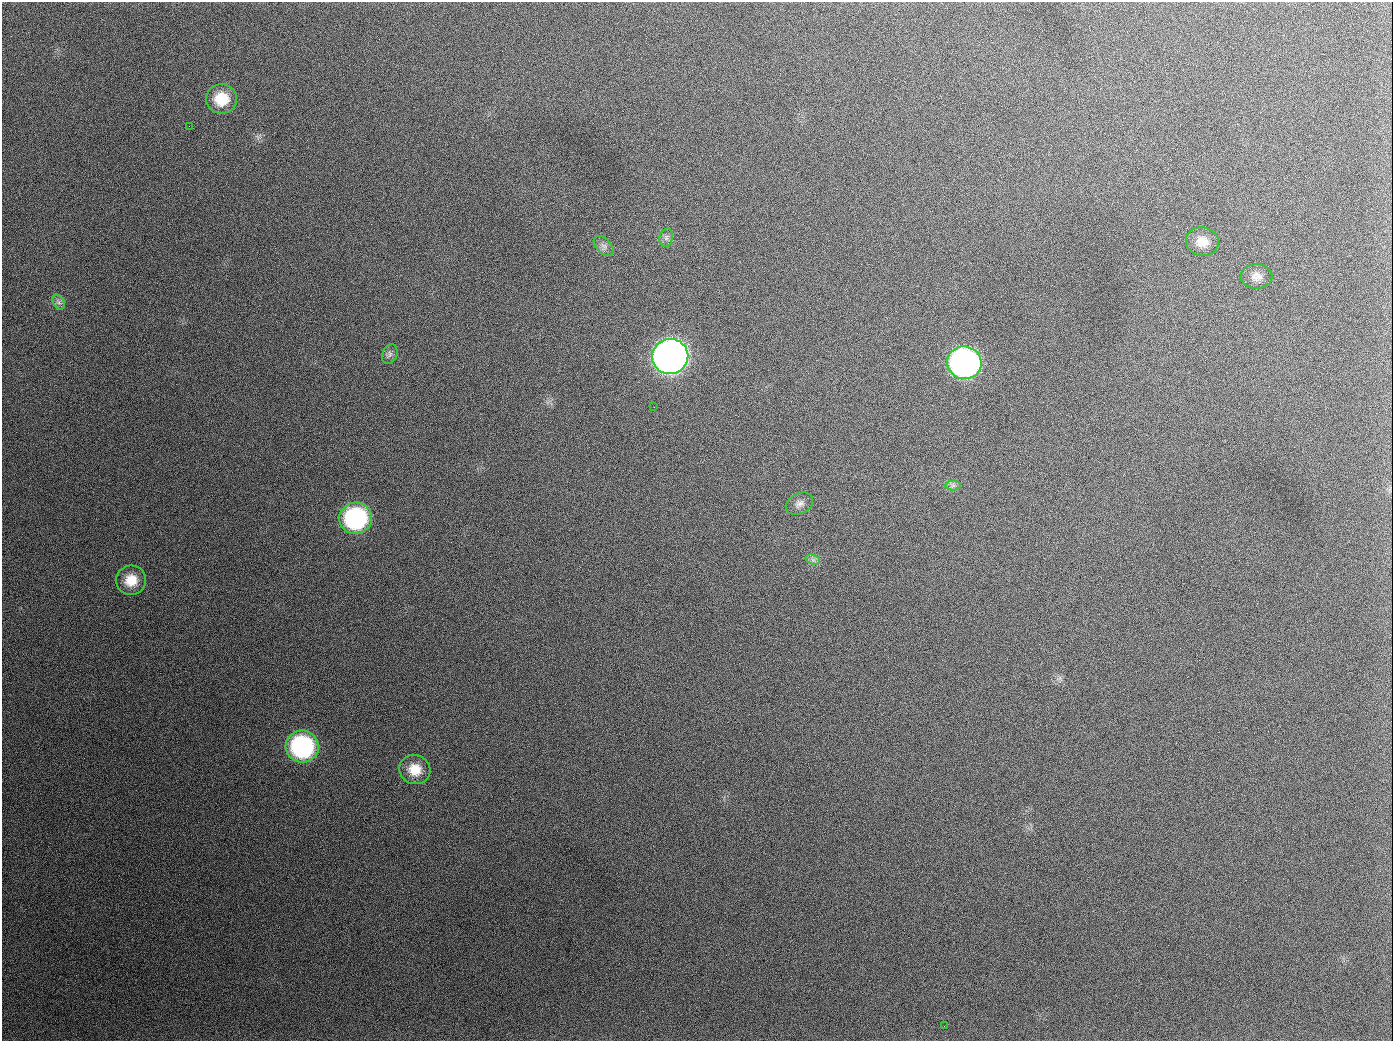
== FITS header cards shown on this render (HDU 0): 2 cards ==
NAXIS1  =                 1391
NAXIS2  =                 1039

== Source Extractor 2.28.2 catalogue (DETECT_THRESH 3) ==
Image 1391 x 1039 px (HDU 0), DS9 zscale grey, 1 PNG px = 1 image px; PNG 1395 x 1043 px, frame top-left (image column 1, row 1039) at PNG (2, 2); each listed source drawn as its Kron ellipse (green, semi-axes under 4 px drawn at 4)
Background 1870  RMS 79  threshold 236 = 3 sigma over >= 5 px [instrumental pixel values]
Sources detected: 19; all 19 listed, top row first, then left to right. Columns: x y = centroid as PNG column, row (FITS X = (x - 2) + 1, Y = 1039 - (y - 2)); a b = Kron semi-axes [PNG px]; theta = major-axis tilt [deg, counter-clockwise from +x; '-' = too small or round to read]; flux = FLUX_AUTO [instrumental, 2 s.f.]
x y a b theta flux
222 99 15 14 - 1.5e+05
189 126 2 2 - 6.8e+03
666 238 9 6 76 1.8e+04
1202 241 16 14 -11 7.4e+04
604 246 12 7 -46 2.5e+04
1256 276 16 12 0 4.9e+04
59 302 8 5 -60 1.7e+04
390 354 10 7 69 1.9e+04
670 357 18 17 - 4.5e+06
964 363 17 16 - 2.0e+06
654 407 3 2 - 3.9e+03
953 485 7 5 1 1.4e+04
799 504 14 10 26 3.3e+04
355 518 16 15 - 8.1e+05
813 560 7 4 -19 1.7e+04
131 580 15 14 - 1.0e+05
302 746 16 16 - 8.5e+05
415 770 16 14 -16 1.0e+05
944 1026 2 2 - 5.7e+03